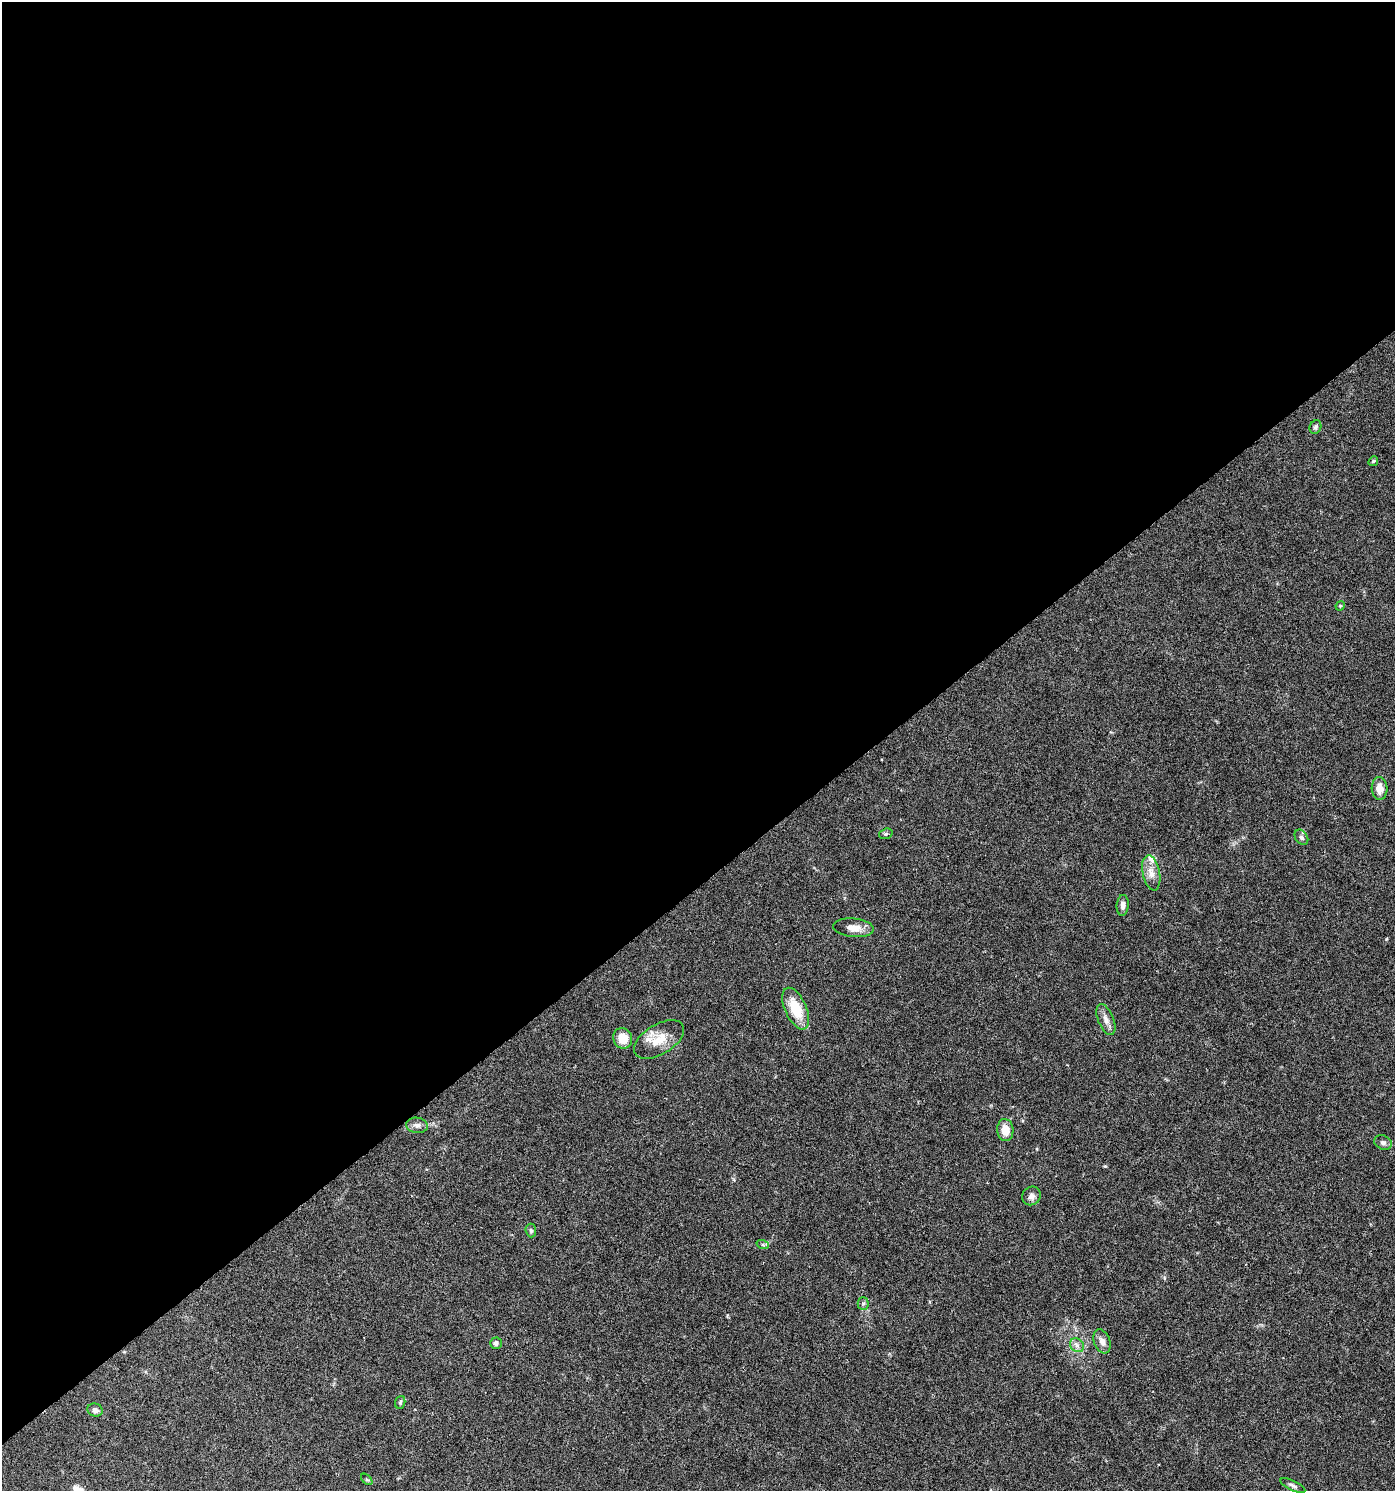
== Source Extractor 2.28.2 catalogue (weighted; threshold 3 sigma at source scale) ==
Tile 2 of 4 x 4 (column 2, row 1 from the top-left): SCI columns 1590-2982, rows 4470-5958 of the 5902 x 5966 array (HDU 1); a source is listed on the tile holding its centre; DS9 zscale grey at full resolution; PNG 1397 x 1493 px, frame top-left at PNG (2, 2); each listed source drawn as its Kron ellipse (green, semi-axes under 4 px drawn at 4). Shown black and unused: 59% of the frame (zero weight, under 5 of 9 exposures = <1% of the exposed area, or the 3 px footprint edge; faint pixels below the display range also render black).
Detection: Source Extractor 2.28.2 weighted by HDU 2 'WHT'; one run over the whole footprint, this tile lists its part. Background 0.0431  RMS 0.0026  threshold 0.0107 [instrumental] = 3 sigma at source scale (4.09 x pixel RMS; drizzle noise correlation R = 1.36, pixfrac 0.8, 0.0396/0.0396 arcsec/px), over >= 5 px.
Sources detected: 29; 2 inside a brighter listed object's ellipse — not listed separately; the other 27 listed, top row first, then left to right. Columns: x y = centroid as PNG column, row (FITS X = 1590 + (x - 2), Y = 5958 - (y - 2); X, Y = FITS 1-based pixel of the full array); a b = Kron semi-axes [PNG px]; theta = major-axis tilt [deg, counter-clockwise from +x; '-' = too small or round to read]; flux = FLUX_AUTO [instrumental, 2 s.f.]
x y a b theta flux
1315 427 7 5 64 0.5
1373 461 5 4 - 0.28
1340 606 5 4 - 0.25
1380 788 11 8 -87 2.2
886 834 7 5 20 0.4
1301 837 8 6 -57 0.67
1151 873 18 8 -78 2.2
1123 905 10 6 84 1.2
853 928 20 9 -5 2.4
796 1009 22 10 -66 7.1
1106 1020 16 7 -68 1.6
623 1038 10 9 - 3.8
659 1039 28 15 31 4.9
417 1125 11 7 -8 1.1
1005 1130 11 8 -85 2.9
1383 1143 9 7 -22 0.83
1031 1196 10 9 - 1.1
531 1230 7 5 -86 0.48
763 1245 6 4 -19 0.38
863 1303 6 5 - 0.47
1102 1341 12 8 -69 1.5
496 1343 6 5 - 0.75
1077 1345 7 6 - 0.91
400 1402 6 5 - 0.39
95 1410 7 6 - 0.83
367 1479 7 4 -44 0.33
1293 1485 13 5 -25 0.71